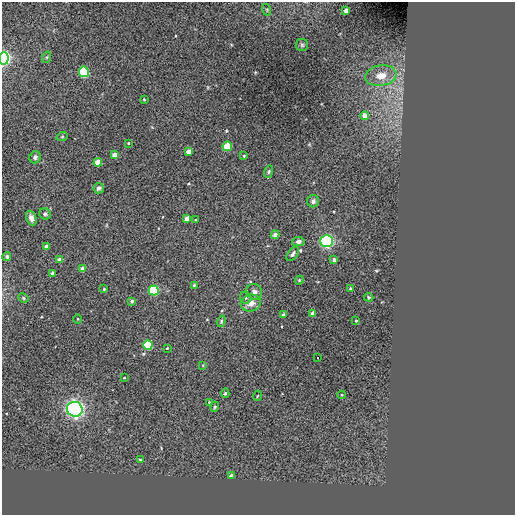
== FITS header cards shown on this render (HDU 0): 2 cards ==
NAXIS1  =                  513 / NUMBER OF ELEMENTS ALONG THIS AXIS
NAXIS2  =                  513 / NUMBER OF ELEMENTS ALONG THIS AXIS

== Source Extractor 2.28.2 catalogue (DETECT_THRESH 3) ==
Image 513 x 513 px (HDU 0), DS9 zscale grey, 1 PNG px = 1 image px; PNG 517 x 517 px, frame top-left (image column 1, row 513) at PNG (2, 2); each listed source drawn as its Kron ellipse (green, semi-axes under 4 px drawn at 4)
Background 0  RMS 44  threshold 131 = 3 sigma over >= 5 px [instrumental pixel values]
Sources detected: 63; all 63 listed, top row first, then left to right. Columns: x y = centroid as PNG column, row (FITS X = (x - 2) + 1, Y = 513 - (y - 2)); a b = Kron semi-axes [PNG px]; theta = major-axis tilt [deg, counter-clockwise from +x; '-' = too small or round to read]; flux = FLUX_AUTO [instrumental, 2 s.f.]
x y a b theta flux
267 10 6 3 -72 3.3e+03
346 11 4 4 - 2.0e+04
302 45 6 6 - 5.1e+03
47 57 6 4 71 3.4e+03
4 58 6 5 - 7.9e+05
84 72 5 5 - 3.4e+05
381 76 16 10 9 3.8e+04
144 99 4 3 - 2.7e+03
365 116 4 4 - 3.4e+04
62 137 6 3 19 2.9e+03
128 143 3 2 - 2.1e+03
227 146 4 4 - 1.1e+05
188 152 4 4 - 2.0e+04
114 155 4 4 - 2.6e+04
244 156 4 3 - 2.3e+03
35 157 6 5 - 7.0e+03
98 162 4 4 - 4.3e+04
269 172 6 4 71 4.1e+03
99 188 5 5 - 7.4e+03
313 201 6 6 - 8.6e+03
45 214 6 5 - 6.9e+03
31 218 7 5 -68 1.4e+04
187 218 4 4 - 1.6e+04
196 220 3 3 - 3.1e+03
275 235 4 4 - 1.8e+04
298 241 6 4 9 9.1e+03
327 241 6 6 - 6.4e+05
46 247 4 4 - 1.9e+04
293 254 8 4 55 7.8e+03
7 256 4 4 - 7.5e+03
59 260 4 4 - 1.2e+04
334 260 3 3 - 1.1e+04
82 269 4 4 - 2.2e+04
53 273 4 3 - 1.3e+04
299 280 4 4 - 3.0e+03
194 285 3 3 - 3.2e+03
350 288 4 3 - 3.4e+03
104 289 3 3 - 3.2e+03
154 290 5 5 - 3.3e+05
254 292 8 7 - 1.3e+04
369 297 4 3 - 3.7e+03
23 298 5 4 - 4.2e+03
246 298 6 5 - 6.5e+03
132 301 3 3 - 6.4e+03
251 303 10 8 14 2.5e+04
313 313 4 3 - 1.5e+04
283 315 4 4 - 6.6e+03
78 319 5 3 - 2.3e+03
221 321 6 4 72 3.8e+03
356 321 3 2 - 3.3e+03
148 345 4 4 - 1.7e+05
167 348 3 2 - 2.6e+03
318 358 2 2 - 1.3e+03
203 365 4 2 - 2.4e+03
124 378 3 2 - 2.3e+03
225 393 5 4 - 4.3e+03
341 395 4 4 - 2.8e+03
257 396 5 3 - 2.3e+03
209 402 3 3 - 1.9e+03
215 407 5 4 - 4.0e+03
75 409 8 7 - 1.2e+06
140 460 3 3 - 2.8e+03
232 475 4 3 - 1.4e+04
At the frame edge (FLAGS 8, measured only in part): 1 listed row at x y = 4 58